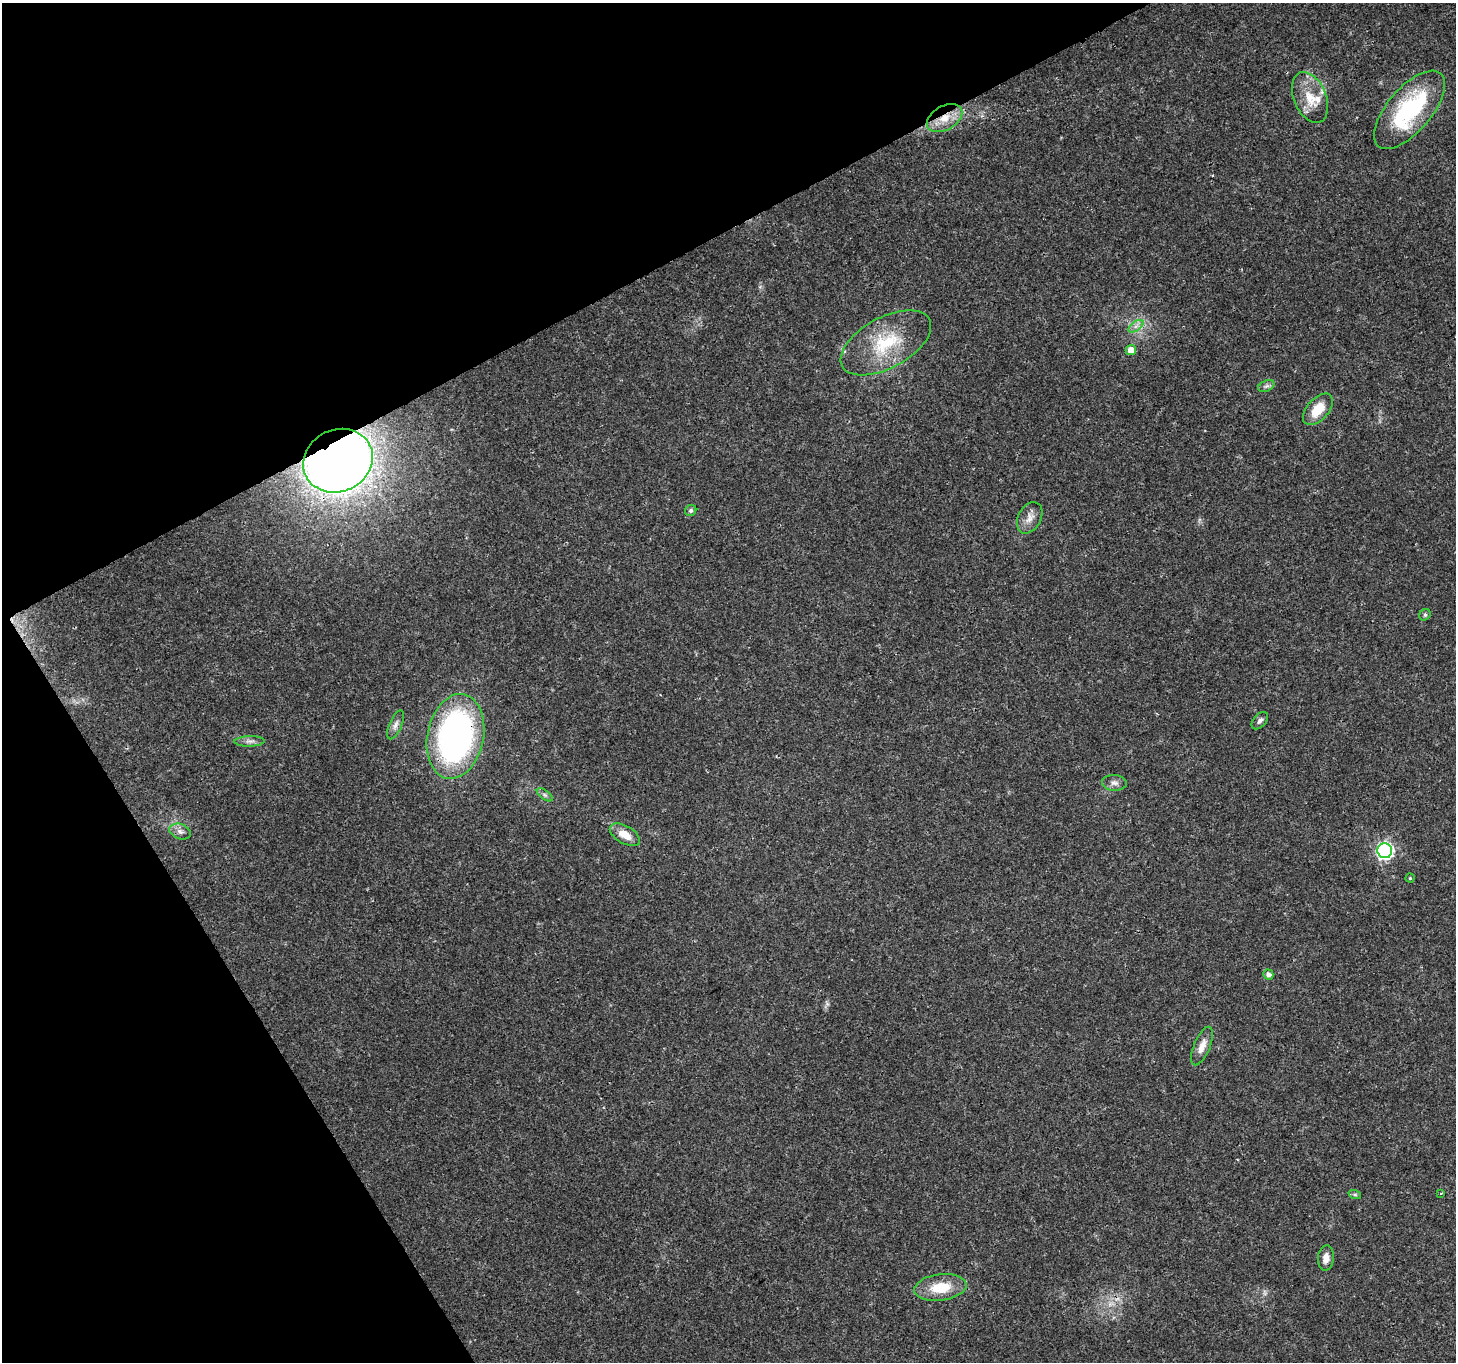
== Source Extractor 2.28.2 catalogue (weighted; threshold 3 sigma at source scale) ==
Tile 5 of 4 x 4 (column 1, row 2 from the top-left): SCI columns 5-1458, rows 2889-4248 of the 5821 x 5717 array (HDU 1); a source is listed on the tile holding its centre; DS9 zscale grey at full resolution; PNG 1458 x 1364 px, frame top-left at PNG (2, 3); each listed source drawn as its Kron ellipse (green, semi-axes under 4 px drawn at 4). Shown black and unused: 27% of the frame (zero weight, under 3 of 4 exposures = <1% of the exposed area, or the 3 px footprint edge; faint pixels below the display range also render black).
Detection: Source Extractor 2.28.2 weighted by HDU 2 'WHT'; one run over the whole footprint, this tile lists its part. Background 0.0567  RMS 0.0027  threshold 0.012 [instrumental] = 3 sigma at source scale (4.5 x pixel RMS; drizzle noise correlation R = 1.50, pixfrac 1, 0.0396/0.0396 arcsec/px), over >= 5 px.
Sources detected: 32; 2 cosmic-ray / hot-pixel residue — neither listed nor drawn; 2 inside a brighter listed object's ellipse — not listed separately; the other 28 listed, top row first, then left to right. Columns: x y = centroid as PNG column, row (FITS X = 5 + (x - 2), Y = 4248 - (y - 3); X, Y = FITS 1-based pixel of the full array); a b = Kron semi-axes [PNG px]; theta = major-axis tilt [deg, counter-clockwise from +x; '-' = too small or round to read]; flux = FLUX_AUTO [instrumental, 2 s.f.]
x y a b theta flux
1310 97 27 16 -67 6.4
1410 110 48 22 50 29
944 118 19 12 29 5
1136 326 9 4 37 0.97
886 343 50 25 28 17
1131 350 5 5 - 2.6
1266 386 8 5 24 0.69
1318 409 19 10 48 6.2
338 461 35 31 26 300
691 510 6 5 - 0.71
1030 518 17 11 61 2.4
1425 615 6 5 - 0.48
1260 721 10 6 49 0.87
396 725 15 6 67 1.3
455 736 43 28 78 87
250 741 15 5 1 1.2
1114 783 12 8 -5 1.3
545 795 9 4 -35 0.69
180 832 11 7 -20 1.3
625 835 17 8 -30 3.6
1385 851 7 7 - 67
1410 878 4 4 - 0.31
1268 974 5 5 - 1.2
1202 1046 20 8 67 2.5
1440 1193 4 2 - 0.28
1355 1195 6 4 -19 0.44
1326 1258 12 8 85 2
940 1287 26 13 7 7.8
Overlapping masked pixels (flux is a lower limit): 3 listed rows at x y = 944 118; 338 461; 455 736